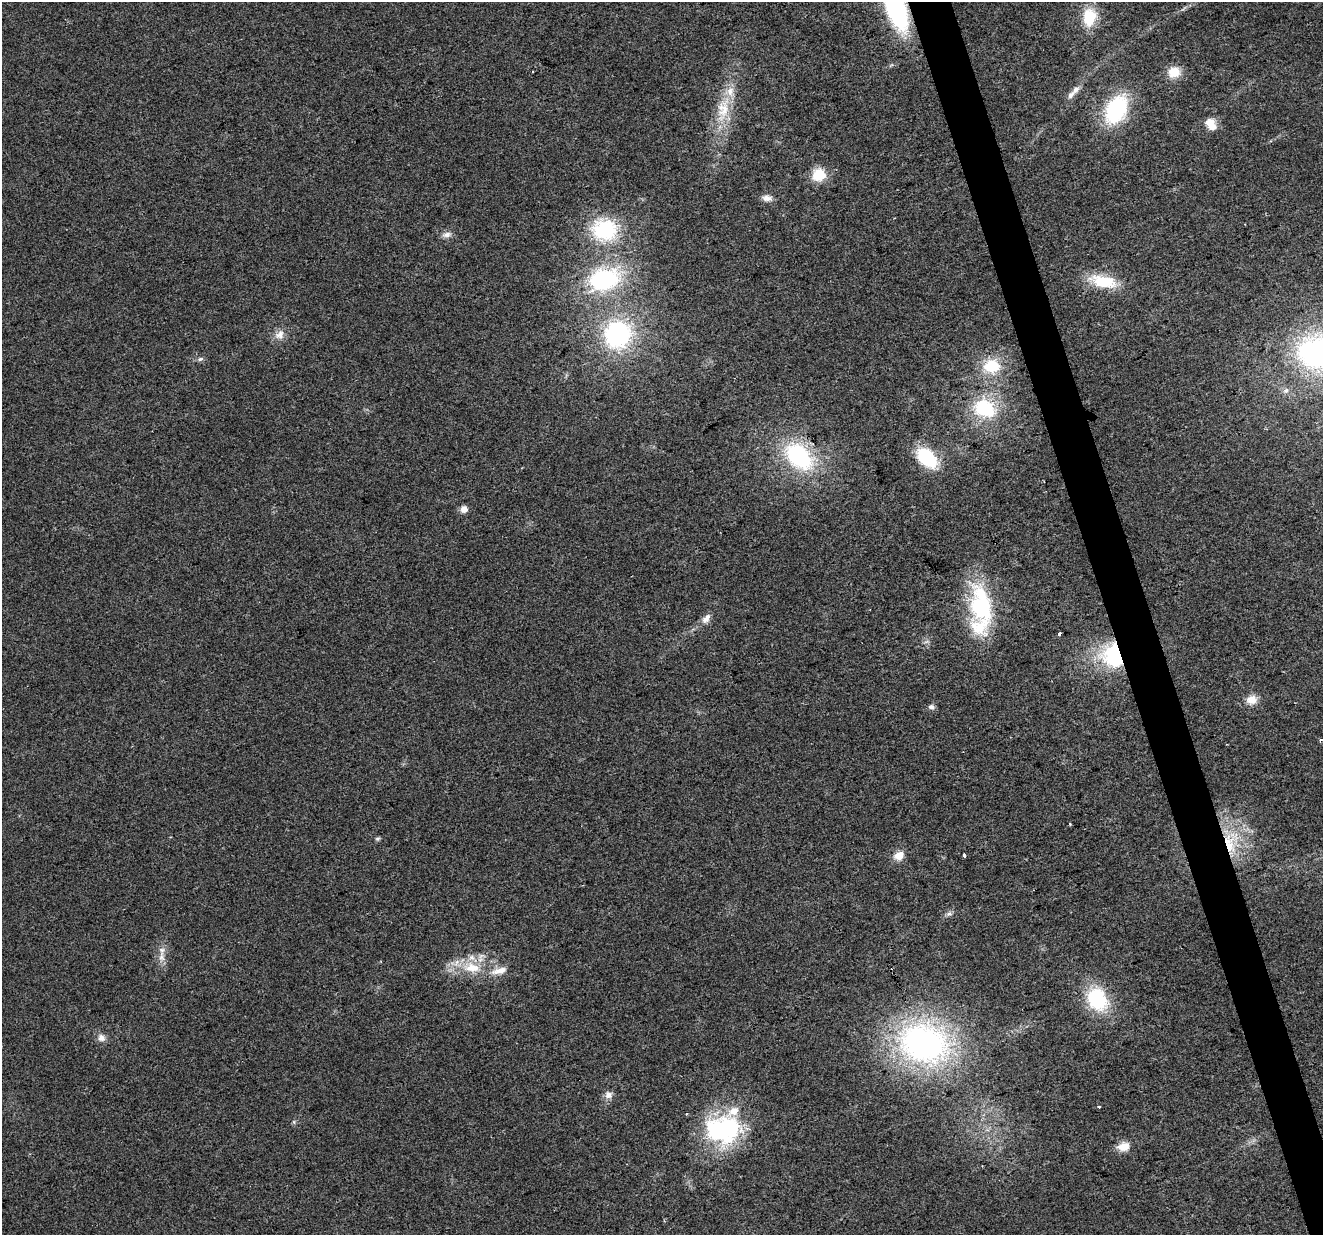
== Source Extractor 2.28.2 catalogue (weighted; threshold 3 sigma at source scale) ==
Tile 6 of 4 x 4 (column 2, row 2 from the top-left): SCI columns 1322-2642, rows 2523-3755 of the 5285 x 5096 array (HDU 1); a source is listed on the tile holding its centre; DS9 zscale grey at full resolution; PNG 1325 x 1237 px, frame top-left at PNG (2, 2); no overlay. Shown black and unused: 3% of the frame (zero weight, under 2 of 3 exposures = <1% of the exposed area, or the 3 px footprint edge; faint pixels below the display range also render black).
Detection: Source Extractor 2.28.2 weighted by HDU 2 'WHT'; one run over the whole footprint, this tile lists its part. Background 0.0283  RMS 0.0061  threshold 0.0276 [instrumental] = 3 sigma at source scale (4.5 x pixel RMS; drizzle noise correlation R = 1.50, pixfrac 1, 0.0396/0.0396 arcsec/px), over >= 5 px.
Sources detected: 52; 2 cosmic-ray / hot-pixel residue — not listed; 4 inside a brighter listed object's ellipse — not listed separately; the other 46 listed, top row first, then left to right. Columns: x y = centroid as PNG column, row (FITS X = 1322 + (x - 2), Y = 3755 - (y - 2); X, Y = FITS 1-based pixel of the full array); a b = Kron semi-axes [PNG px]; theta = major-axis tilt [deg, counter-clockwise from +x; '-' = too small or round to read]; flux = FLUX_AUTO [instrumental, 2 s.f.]
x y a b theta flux
896 9 39 16 -70 93
1089 17 22 16 81 19
1174 72 13 12 - 11
1071 95 15 7 48 3.5
723 109 40 17 79 24
1116 109 26 17 62 64
1211 124 16 11 -55 8
819 175 13 13 - 15
767 198 13 8 -2 3.7
604 229 34 28 -7 44
447 235 13 7 13 3
604 279 33 22 15 68
1103 281 33 14 -13 22
617 334 28 26 73 82
280 335 16 12 51 5.6
1317 353 38 31 -10 130
200 359 8 6 16 1.5
992 366 19 16 -7 21
985 408 24 18 -23 39
799 456 35 23 -43 69
927 458 20 12 -44 41
464 509 8 8 - 3.5
981 605 56 28 -81 62
705 619 10 10 - 3.6
1059 634 3 3 - 3.3
926 642 7 4 19 1.2
1114 655 22 20 -52 60
1252 700 13 11 16 6.8
931 707 8 6 -1 2.1
1321 740 5 3 - 0.99
1070 824 3 3 - 0.58
377 839 7 5 1 1
1230 842 38 21 82 36
899 855 11 10 - 7
964 856 4 3 - 8.9
949 914 7 5 1 1.5
162 951 17 8 88 5.5
472 968 27 15 -4 21
499 971 25 9 14 7.6
1097 999 26 20 -61 41
101 1038 11 10 - 3.7
924 1043 57 43 -16 190
608 1095 11 10 - 3.5
1099 1106 3 3 - 1.7
723 1129 42 31 6 79
1123 1146 15 11 12 7.3
Overlapping masked pixels (flux is a lower limit): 3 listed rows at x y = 896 9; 1114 655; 1230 842
Isophote crosses this tile's border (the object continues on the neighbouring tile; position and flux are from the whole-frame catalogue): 2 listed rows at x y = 896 9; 1317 353